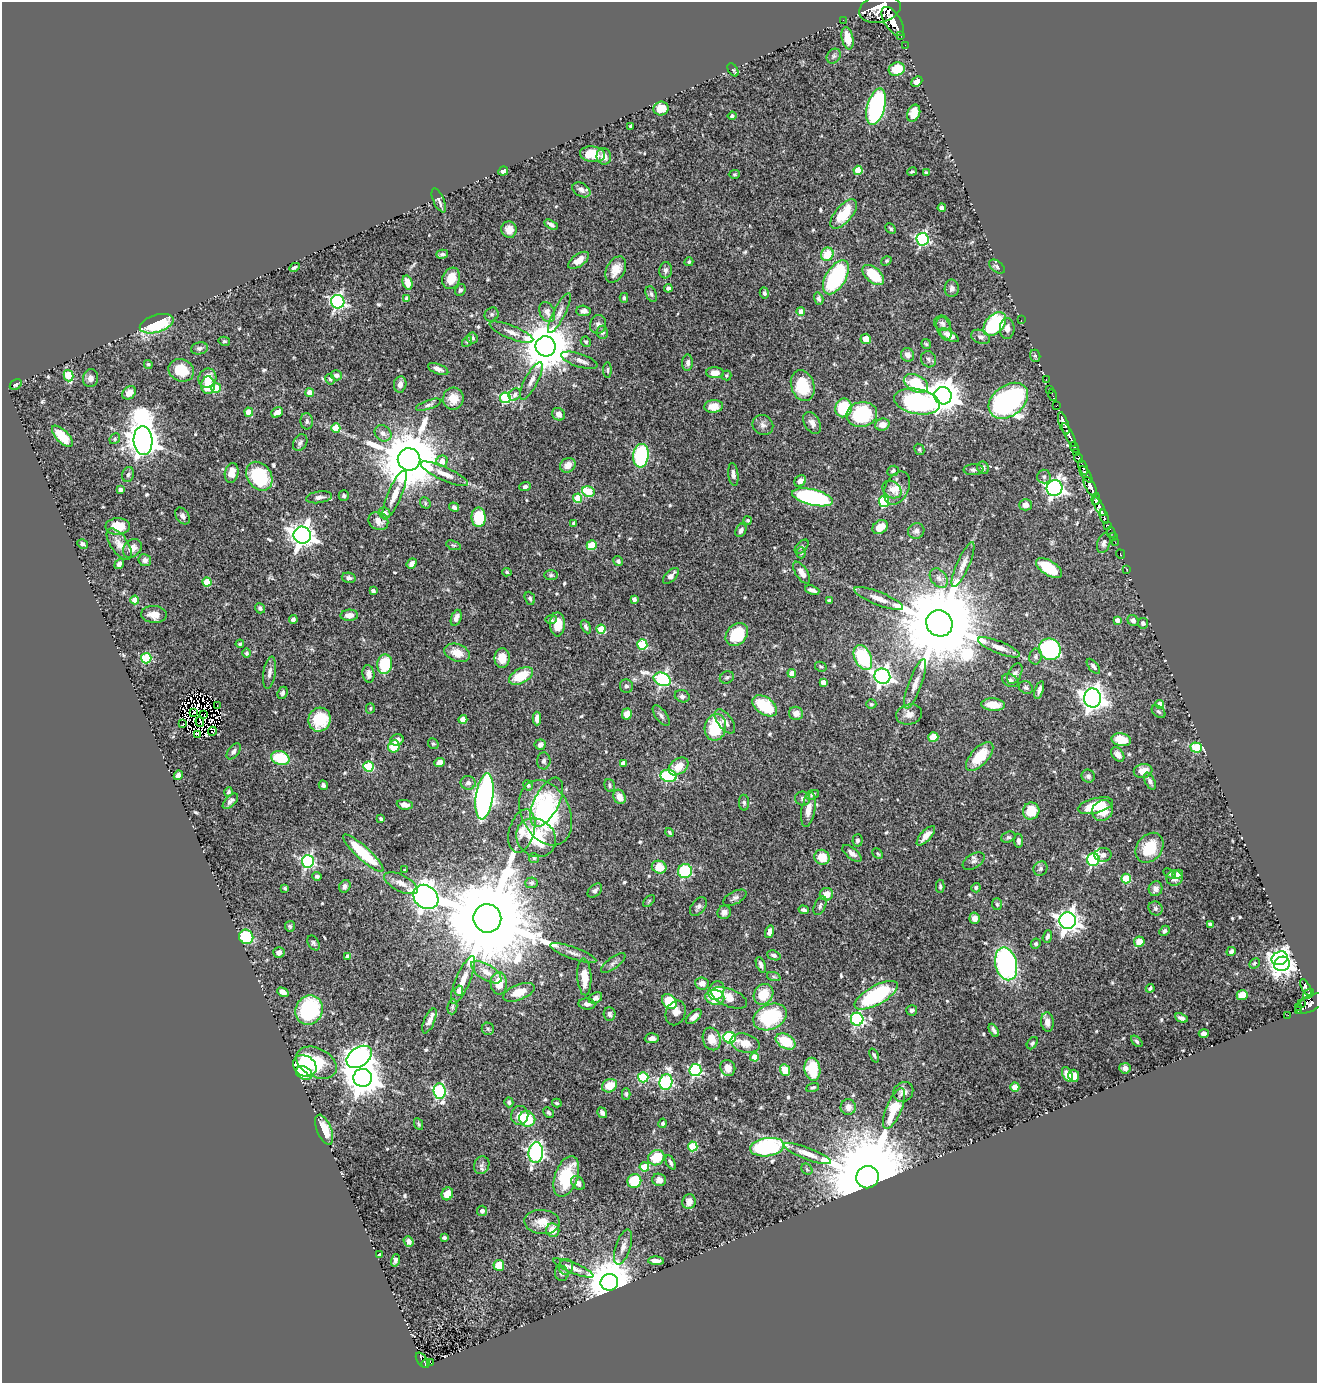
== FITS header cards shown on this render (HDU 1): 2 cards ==
NAXIS1  =                 1315
NAXIS2  =                 1381

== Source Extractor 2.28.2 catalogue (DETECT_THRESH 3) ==
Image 1315 x 1381 px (HDU 1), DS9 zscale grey, 1 PNG px = 1 image px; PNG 1319 x 1385 px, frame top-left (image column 1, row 1381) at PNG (2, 2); each listed source drawn as its Kron ellipse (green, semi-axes under 4 px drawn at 4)
Background 0.419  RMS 0.017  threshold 0.05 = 3 sigma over >= 5 px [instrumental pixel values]
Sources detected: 595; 7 with non-positive FLUX_AUTO (blend fragments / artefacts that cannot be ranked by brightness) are neither listed nor drawn; of the other 588, the 500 brightest by FLUX_AUTO listed and drawn (88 fainter detections omitted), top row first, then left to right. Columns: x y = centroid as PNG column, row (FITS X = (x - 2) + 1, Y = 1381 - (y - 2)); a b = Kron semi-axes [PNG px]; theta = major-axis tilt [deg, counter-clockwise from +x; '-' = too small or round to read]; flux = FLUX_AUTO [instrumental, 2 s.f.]
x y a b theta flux
880 9 21 13 13 3600
843 20 2 2 - 8.1
893 21 16 8 -57 2000
901 35 3 3 - 85
847 38 11 5 -79 17
905 45 2 2 - 9.8
834 56 8 6 51 2.8
897 69 8 6 19 26
733 70 7 4 -57 1.8
917 82 6 4 44 7.3
876 107 19 9 74 190
661 109 8 7 - 19
914 113 9 6 68 16
732 116 4 4 - 2.3
630 126 3 3 - 1.6
592 154 13 7 -6 24
604 156 8 7 - 8.7
858 170 4 4 - 26
503 171 5 4 - 5.2
912 172 5 3 - 1.6
926 173 4 3 - 1.8
734 174 5 4 - 1.5
581 190 10 6 -31 6.3
439 200 13 5 -66 5.6
942 208 4 4 - 3.3
844 214 18 8 50 39
551 225 7 3 -29 3.5
891 229 6 4 -45 1.7
509 230 8 7 - 9.2
923 239 6 6 - 190
442 254 6 4 16 2.5
827 254 7 6 - 30
579 260 12 6 35 12
886 261 5 4 - 1.8
689 262 4 4 - 1.8
294 267 5 3 - 1.9
997 267 9 5 -36 2.8
616 269 14 9 61 14
666 270 8 6 85 4.1
873 275 13 7 -42 42
836 277 19 10 59 120
451 278 11 8 68 19
407 283 7 4 -76 11
668 288 4 4 - 2.4
952 288 9 7 90 4.3
460 290 6 5 - 2.5
764 293 5 4 - 2.5
651 294 8 5 -67 2.7
407 298 4 3 - 2.8
624 298 5 4 - 2.2
819 299 6 4 -73 2.8
338 302 7 6 - 270
583 311 7 5 -2 4.8
547 312 10 7 -64 6.4
801 312 4 4 - 8.7
559 313 22 6 63 7.9
492 314 7 6 - 2.7
1021 320 2 2 - 29
942 323 8 7 - 3.6
157 324 17 8 18 67
598 324 9 8 - 4.8
995 324 14 9 48 100
944 328 12 7 -71 5.1
1007 328 10 7 89 5.9
511 332 23 6 -22 9
602 332 6 6 - 2.8
949 335 11 4 -31 9.6
981 337 10 6 -22 4.7
472 338 6 5 - 2.9
866 339 5 5 - 12
224 341 6 4 -13 1.6
467 342 6 4 53 1.6
586 342 5 4 - 2.7
926 344 5 5 - 1.5
546 346 10 10 - 5800
199 348 8 6 12 3.1
908 355 7 6 - 7.3
1035 356 6 5 - 1.9
929 359 8 7 - 3.8
579 360 19 6 -18 7.1
688 363 8 5 87 4.1
148 364 4 4 - 1.7
438 369 11 5 -22 4.9
181 370 13 11 -23 25
607 370 8 4 90 1.9
715 373 9 5 -2 9.2
336 375 6 5 - 3.9
726 375 5 5 - 1.5
69 376 6 5 - 49
90 378 9 7 80 5.3
207 378 10 8 59 14
330 379 5 4 - 1.8
1046 379 3 2 - 10
531 381 21 6 62 7.7
916 383 13 8 -27 51
16 384 6 4 32 2.6
400 384 8 6 80 6.3
208 385 9 7 -89 24
803 386 16 11 -72 44
216 388 5 4 - 27
1050 390 3 2 - 9.1
129 393 7 6 - 9
310 393 4 4 - 16
515 395 7 5 48 2.8
1053 395 6 2 -73 16
943 396 9 8 - 2000
505 398 5 5 - 100
453 399 11 10 - 15
1008 401 22 15 37 280
917 402 23 12 -11 210
429 405 13 4 19 3.2
1057 405 3 2 - 21
714 406 9 6 5 12
843 408 9 8 - 54
249 412 4 4 - 19
277 412 6 4 36 7.3
559 414 7 6 - 6.8
862 414 15 12 10 81
307 421 8 6 -87 3.2
812 423 12 7 -61 6.7
1064 423 12 4 -71 990
882 424 7 6 - 9.4
763 425 11 9 -38 5.9
336 428 5 4 - 27
383 433 9 7 -41 5.7
1069 435 13 4 -64 900
62 436 13 6 -46 30
115 439 6 5 - 1.8
143 440 14 9 -85 2200
300 443 9 6 58 3.9
1074 447 6 3 -67 90
919 449 6 5 - 1.9
1076 452 3 3 - 95
641 456 12 7 84 130
1079 458 5 3 - 460
409 459 11 11 - 11000
442 461 6 5 - 12
568 465 8 7 - 11
1083 467 8 3 -70 320
983 468 6 5 - 3.7
974 470 10 5 2 3.3
893 471 6 5 - 2.3
232 473 10 6 79 12
444 474 26 6 -24 14
733 474 11 5 -83 5.9
1086 474 9 4 -55 410
128 475 8 5 72 2.7
259 476 15 12 -55 76
1044 477 7 7 - 2.9
800 481 6 5 - 5.9
1090 486 11 5 -61 1200
525 487 6 4 22 2.8
897 488 17 11 64 15
1054 488 8 7 - 480
120 490 4 3 - 3.1
892 490 10 8 -36 7.1
588 492 6 5 - 46
395 495 26 7 67 15
344 496 5 5 - 2
319 497 13 5 7 5.6
813 497 21 8 -13 200
578 498 4 4 - 35
1096 499 6 4 80 370
884 501 5 5 - 89
425 503 6 5 - 1.8
1026 505 6 5 - 7.4
454 507 5 4 - 3.3
1099 507 10 4 -60 720
384 513 6 5 - 4.7
182 516 9 6 -54 4.3
479 517 10 7 -89 48
1104 517 7 3 -72 150
748 520 4 4 - 1.6
378 521 10 8 -31 10
574 523 3 3 - 2.8
1107 525 3 3 - 61
118 526 12 8 1 21
880 527 8 6 36 17
741 530 7 5 61 4.4
916 531 8 7 - 6.2
1111 532 6 3 -75 38
302 535 8 8 - 1100
1113 536 3 2 - 19
1115 542 2 2 - 10
1104 543 10 6 73 4.2
83 544 5 3 - 3.2
119 544 18 8 -55 9.7
454 545 8 4 -20 1.8
592 545 5 4 - 27
802 547 8 5 46 2.1
132 548 10 8 43 9.6
801 553 5 4 - 1.7
1120 554 5 2 - 14
145 560 6 6 - 3.8
618 561 5 4 - 2.7
119 564 5 4 - 3.8
412 564 5 4 - 7.2
963 565 24 6 66 9.9
1049 568 15 7 -33 41
1127 569 2 2 - 10
507 572 5 4 - 1.6
802 573 12 6 -58 9.2
551 575 7 5 0 2
671 576 10 5 45 6.1
349 578 7 5 -12 3.9
939 578 11 7 -51 6.3
207 582 4 4 - 32
812 590 7 3 -20 4.5
373 591 4 3 - 4.5
530 598 7 5 -69 2.7
634 599 4 4 - 4.6
879 599 26 6 -22 11
135 600 4 4 - 11
829 601 3 3 - 1.9
260 608 5 4 - 2.7
154 614 13 8 -4 12
349 615 9 5 3 6.9
456 618 8 5 72 6
293 620 4 4 - 4.5
551 620 5 4 - 2
1117 620 4 4 - 6.9
1133 620 6 5 - 3.6
939 623 13 13 - 25000
1143 623 5 5 - 3
557 624 12 7 -89 20
586 627 7 4 -61 3
601 629 4 4 - 35
737 634 12 10 46 45
240 644 4 4 - 1.9
642 645 5 5 - 72
999 647 22 6 -22 9.7
1050 649 11 10 - 160
246 653 5 4 - 2.2
457 653 13 8 -19 18
1036 656 8 6 80 3.2
863 657 13 8 -65 99
146 658 5 5 - 83
502 658 10 7 88 14
385 664 10 7 83 46
1093 666 9 4 -51 3.3
821 667 6 4 -28 1.8
270 673 16 6 81 5.4
792 673 4 4 - 11
368 674 9 6 -82 6.4
1015 674 11 6 62 4.1
521 676 13 7 28 34
882 676 8 7 - 440
727 677 7 6 - 2.3
662 679 9 6 -23 220
1010 681 8 6 -26 3.5
823 682 4 4 - 6.9
915 684 26 6 70 11
626 686 7 6 - 3.1
1026 687 7 6 - 3
1039 690 9 4 72 4.6
283 693 6 5 - 3.2
682 696 7 6 - 3.7
1092 698 9 8 - 920
871 704 5 5 - 1.8
1160 704 4 4 - 23
217 705 2 2 - 1.7
993 705 12 6 -4 17
765 706 14 8 -33 48
370 708 5 4 - 1.6
194 712 3 2 - 1.8
1159 712 8 5 -39 2.4
796 713 7 6 - 6.9
627 714 5 5 - 11
909 714 13 10 14 8.8
204 715 4 2 - 2.6
661 716 12 5 -54 4.1
463 719 4 4 - 18
537 719 7 4 90 5.7
320 720 12 11 - 45
200 721 5 3 - 3.6
725 721 14 7 -52 8.3
183 723 3 2 - 720
715 727 13 10 79 49
212 731 4 3 - 3
197 734 3 2 - 2.9
933 737 5 5 - 27
397 740 7 5 18 4.6
1121 740 10 6 -11 26
433 744 6 5 - 1.8
540 745 5 5 - 4.1
394 746 6 5 - 29
1196 747 5 5 - 66
234 751 9 5 53 3.8
1118 754 8 5 -53 7.1
980 756 18 8 48 32
280 758 9 7 -16 50
544 761 8 7 - 3.5
439 762 5 4 - 7.8
623 763 4 4 - 5.4
368 766 5 5 - 70
679 766 11 7 37 17
1143 771 9 7 12 12
178 775 5 4 - 4.2
669 776 8 6 -9 99
1088 776 7 6 - 3.3
1150 781 9 5 -63 3.5
468 783 7 6 - 3.9
323 785 5 4 - 3.3
528 785 5 5 - 2.8
610 786 6 5 - 2.4
228 792 4 4 - 2.1
812 795 7 4 22 2.1
484 796 23 8 82 510
619 797 7 6 - 11
803 798 7 7 - 3.1
230 801 9 5 44 4.1
547 802 27 12 63 35
744 803 8 5 -88 2.4
405 805 8 4 -8 7.7
1095 806 18 7 14 35
808 810 17 7 80 11
1031 811 8 8 - 27
1103 811 11 10 - 22
546 813 34 24 -63 130
381 819 3 3 - 1.9
522 831 22 12 73 16
670 832 4 3 - 1.7
926 836 12 5 47 9.6
1008 837 7 5 19 2.3
536 838 21 18 -40 64
857 840 6 5 - 3.2
1018 841 7 4 -83 4.5
1149 848 16 12 53 37
363 853 27 6 -42 70
852 853 11 5 -38 6.1
878 854 6 4 -45 1.6
1103 855 8 7 - 5.3
822 857 8 7 - 24
534 858 5 5 - 1.7
1093 860 6 6 - 160
308 861 6 6 - 200
974 861 12 7 33 4.4
659 867 7 6 - 22
1040 869 7 6 - 3.4
405 870 3 3 - 2.1
685 871 7 7 - 68
1169 873 7 3 -31 1.9
1178 874 5 4 - 4.7
317 876 4 4 - 2.2
1175 878 8 8 - 6.2
1126 879 5 5 - 50
401 883 18 8 -27 9.6
531 883 6 5 - 2.5
345 886 6 5 - 4
940 886 6 4 -88 1.8
285 888 4 3 - 1.6
976 888 5 4 - 2.1
1155 889 7 6 - 4.4
595 890 8 5 44 3.6
826 894 7 6 - 10
426 897 13 11 -40 1300
735 898 13 6 27 4
649 901 7 4 46 1.6
997 904 6 5 - 1.7
698 906 10 6 52 3.9
820 906 10 5 66 3.2
1155 908 7 6 - 2.6
804 910 5 4 - 3.5
724 912 7 6 - 5
487 918 14 14 - 36000
975 918 6 5 - 6.5
1068 921 8 8 - 800
1210 924 4 3 - 2.3
290 926 5 5 - 1.9
1164 931 6 4 48 3
770 932 6 4 74 6.3
1047 936 6 4 71 3.8
246 937 7 7 - 49
1139 942 5 5 - 14
313 943 8 5 -59 2.5
1036 944 5 5 - 2.4
1231 951 5 4 - 2.7
279 952 6 5 - 5.6
573 953 24 6 -19 8.1
774 955 7 4 -21 2.5
347 956 4 4 - 6.8
1280 958 8 6 24 350
613 963 15 5 37 4.1
1254 963 6 4 44 1.5
1006 964 17 11 -76 200
1282 964 8 7 - 640
761 965 8 4 -69 3.4
486 972 17 8 -32 12
584 977 18 7 -87 22
774 977 7 4 -19 1.9
463 980 26 7 67 15
499 983 11 8 90 22
702 983 7 6 - 8.6
1306 987 9 4 -63 210
1150 988 4 3 - 2
459 991 5 4 - 9.3
716 991 9 7 64 29
283 992 6 4 -30 8.8
519 992 16 7 21 20
763 994 11 9 56 27
1308 994 6 3 43 90
876 995 24 9 29 110
1242 995 6 5 - 16
715 997 9 7 -12 25
595 998 7 5 30 5.9
729 998 19 9 -22 19
669 1001 8 6 -48 44
1301 1003 3 3 - 20
587 1004 8 5 -6 4.9
1310 1004 16 8 28 420
452 1007 8 5 84 2.6
1299 1007 3 2 - 32
309 1010 15 13 52 95
912 1010 5 5 - 2.8
1298 1011 4 3 - 18
676 1013 13 9 68 8
609 1014 7 6 - 3.3
1288 1015 2 2 - 3
694 1017 9 5 41 7.2
770 1017 17 12 24 82
1181 1018 7 3 -25 2.8
857 1019 6 6 - 160
429 1021 13 5 67 6.3
1047 1022 9 6 -83 8.2
488 1029 6 6 - 2.5
994 1030 7 3 -60 2.8
1204 1033 5 4 - 4
652 1038 7 5 3 5.7
730 1038 6 5 - 120
712 1039 11 8 -73 15
786 1041 11 7 -30 36
1137 1041 7 4 -45 2
745 1043 15 9 -14 14
1032 1043 7 4 53 2.2
874 1055 7 4 -67 2
359 1057 14 9 35 650
754 1057 4 4 - 21
316 1063 22 14 -27 64
305 1066 12 10 -34 46
728 1068 8 7 - 8.4
1125 1068 5 5 - 4.7
812 1069 11 8 -81 42
695 1070 6 6 - 160
785 1070 6 5 - 18
304 1073 8 6 -26 45
1067 1074 8 4 -65 13
1074 1076 6 5 - 11
643 1077 5 5 - 85
363 1078 9 9 - 2400
666 1082 8 6 78 170
610 1086 8 6 30 21
812 1087 7 3 22 1.6
1015 1087 4 4 - 23
440 1091 7 6 - 150
903 1092 11 9 42 6
626 1094 5 3 - 2
509 1102 5 4 - 2.4
557 1103 5 3 - 1.6
848 1107 8 7 - 7
894 1109 22 7 67 38
548 1112 6 4 -45 2
602 1113 6 4 -57 3.6
520 1115 9 8 - 11
527 1119 8 7 - 35
663 1123 4 4 - 2.6
418 1124 6 4 -64 2
324 1130 16 7 -67 23
693 1146 5 5 - 61
767 1147 17 9 8 140
536 1153 10 7 84 300
807 1154 25 6 -21 13
656 1158 8 7 - 33
670 1162 8 3 -64 2.7
482 1165 9 7 63 4.4
644 1167 4 4 - 36
807 1169 6 5 - 1.7
566 1177 21 11 71 49
867 1177 11 11 - 33000
659 1180 7 6 - 6
634 1181 7 7 - 39
578 1183 8 5 -50 6.4
447 1194 6 5 - 14
689 1202 7 6 - 8.2
482 1211 5 5 - 3.4
542 1222 18 12 -4 17
553 1230 7 6 - 15
444 1238 4 3 - 2
409 1241 5 4 - 5.2
623 1247 18 7 71 8.3
380 1255 3 3 - 3.8
396 1260 6 4 73 3.1
656 1261 8 4 -3 6.5
499 1265 5 5 - 23
566 1267 8 7 - 3.4
573 1268 22 5 -22 7
562 1273 7 6 - 2.5
609 1282 9 8 - 6300
422 1360 9 5 -54 110
430 1362 4 2 - 13
426 1364 4 3 - 36
At the frame edge (FLAGS 8, measured only in part): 1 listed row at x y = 880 9
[88 fainter detections neither listed nor drawn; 7 non-positive-flux detections neither listed nor drawn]